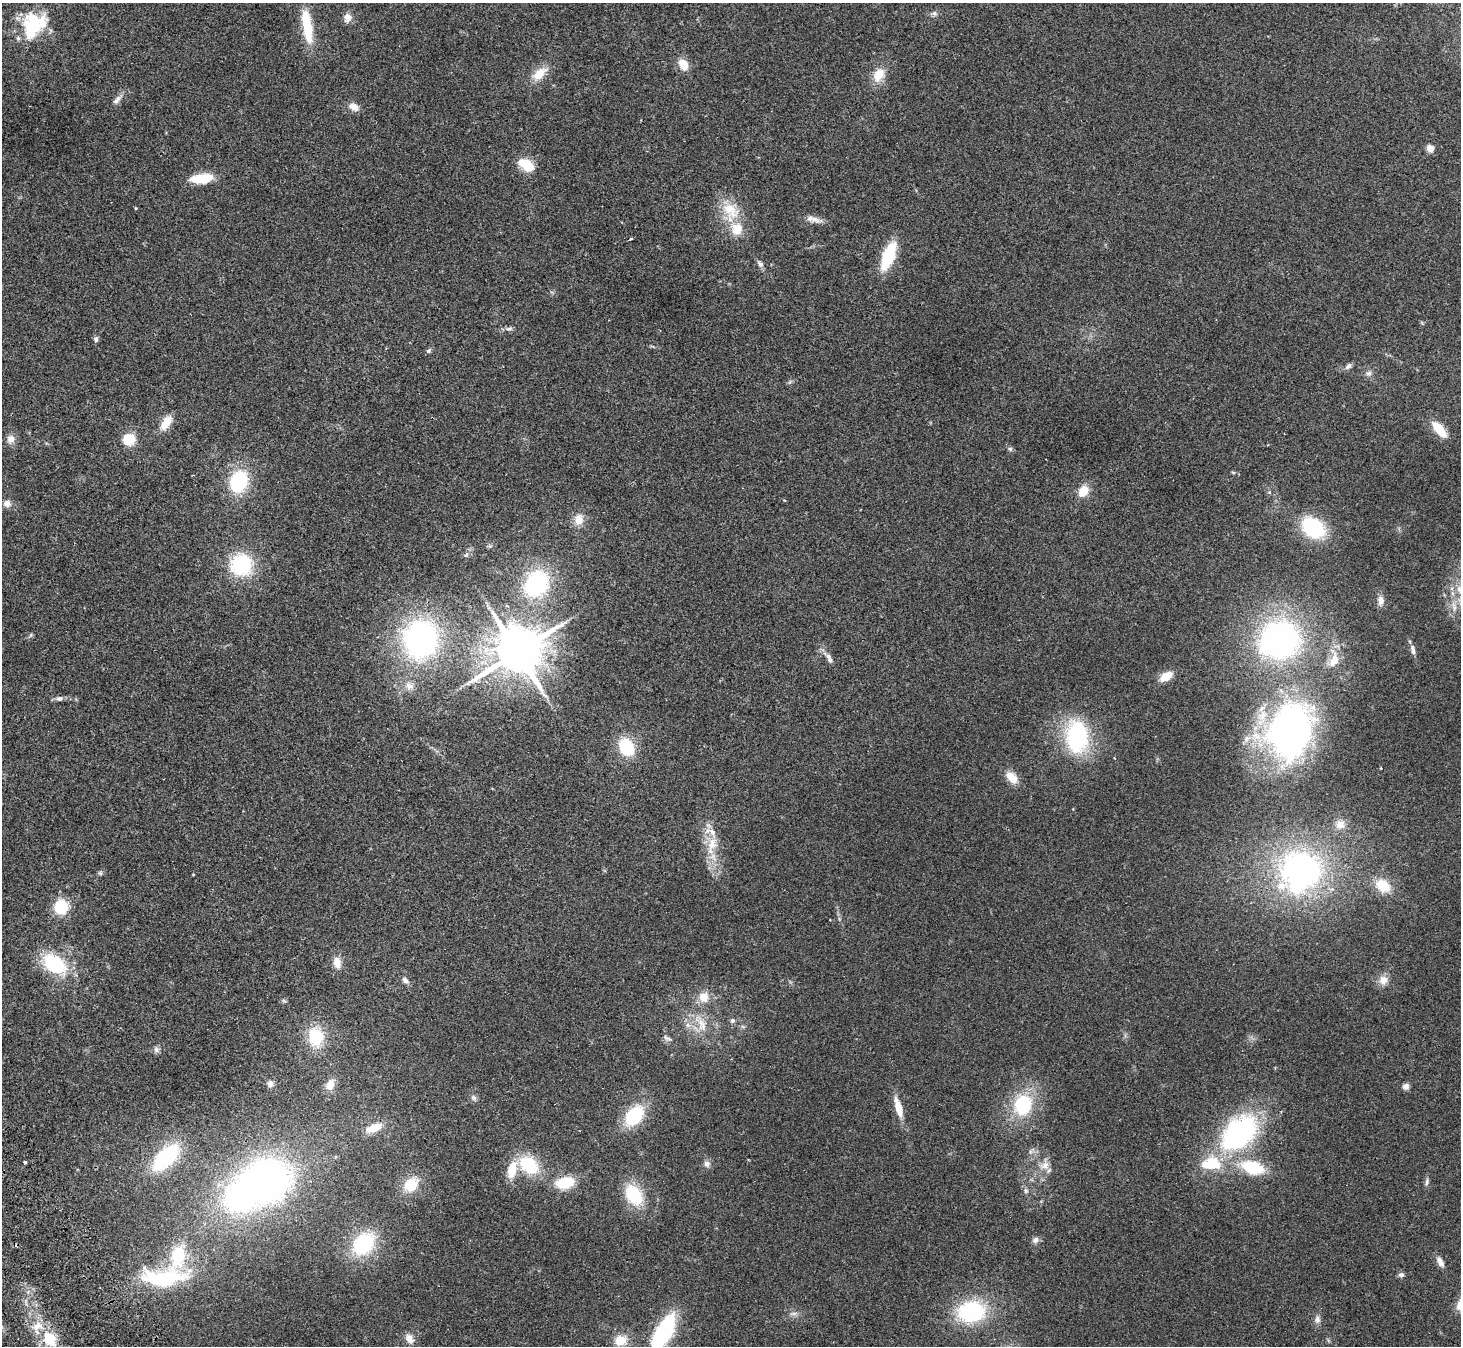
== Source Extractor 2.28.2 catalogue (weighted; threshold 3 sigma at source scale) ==
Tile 7 of 4 x 4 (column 3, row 2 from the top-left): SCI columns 2971-4429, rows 2885-4228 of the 5943 x 5903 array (HDU 1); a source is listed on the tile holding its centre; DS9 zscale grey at full resolution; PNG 1463 x 1348 px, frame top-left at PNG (2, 3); no overlay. Shown black and unused: <1% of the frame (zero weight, under 2 of 3 exposures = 3% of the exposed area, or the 3 px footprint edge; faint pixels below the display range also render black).
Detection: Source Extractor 2.28.2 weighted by HDU 2 'WHT'; one run over the whole footprint, this tile lists its part. Background 0.109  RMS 0.0092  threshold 0.0413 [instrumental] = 3 sigma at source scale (4.5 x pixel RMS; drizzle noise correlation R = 1.50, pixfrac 1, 0.05/0.05 arcsec/px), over >= 5 px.
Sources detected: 124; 6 inside a brighter object's white glare — not listed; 9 inside a brighter listed object's ellipse — not listed separately; the other 109 listed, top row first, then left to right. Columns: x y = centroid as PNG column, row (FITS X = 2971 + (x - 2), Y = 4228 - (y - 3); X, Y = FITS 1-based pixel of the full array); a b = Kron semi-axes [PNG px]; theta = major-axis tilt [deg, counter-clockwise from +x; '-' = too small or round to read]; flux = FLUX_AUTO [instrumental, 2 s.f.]
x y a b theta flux
934 13 7 7 - 2.4
348 17 11 9 87 6.4
307 25 39 11 -81 32
31 29 32 15 -80 39
683 64 12 9 -60 13
539 74 22 11 40 15
879 75 19 13 60 15
117 100 16 7 49 4.5
354 107 14 9 -27 6.4
1430 148 5 4 - 21
526 165 17 10 -37 23
202 178 24 9 6 26
135 208 5 3 - 0.71
730 210 29 20 -44 27
815 219 20 8 -17 6.5
631 239 3 3 - 1.3
888 256 21 9 69 60
760 264 9 7 -50 3.2
509 329 10 6 12 2.6
96 339 8 6 73 2.1
428 351 7 5 43 1.8
1348 366 11 6 42 2.7
1369 373 8 6 14 2.7
166 423 18 9 55 13
1439 429 16 7 -50 26
11 439 11 10 - 6.1
129 439 11 10 - 22
1010 449 6 5 - 1.8
1233 472 6 4 -3 1.1
239 481 19 15 71 65
1083 491 13 10 57 13
7 503 10 9 - 5.2
579 519 15 12 84 11
1313 528 22 16 -38 66
466 555 7 4 58 1.9
241 565 23 23 - 62
536 583 27 22 53 91
1460 590 17 9 -49 11
1381 600 12 8 -88 5.7
1454 607 14 6 -77 5.6
31 635 6 4 71 1.3
420 639 36 32 83 220
1280 640 39 35 19 250
517 652 14 12 30 5000
1413 652 9 6 -79 3.2
830 660 7 6 - 2.8
1334 660 26 12 74 16
1166 676 12 8 32 15
409 686 13 10 -52 6.7
59 698 9 6 12 3.2
1290 732 67 49 75 340
1077 737 31 21 -85 99
626 747 16 12 -61 43
1012 777 15 9 -49 13
1340 824 13 12 - 8.4
712 844 21 14 76 18
1301 869 44 38 3 250
100 873 6 6 - 1.6
193 875 4 3 - 0.6
1383 886 18 13 -34 22
61 907 12 12 - 35
830 920 3 2 - 0.72
337 962 14 9 -80 9.2
55 964 29 18 -35 57
405 980 10 7 -46 3.7
1383 980 13 12 - 7.9
704 997 11 11 - 12
284 1001 7 4 -19 1.3
732 1020 6 6 - 2.4
701 1024 27 12 -56 18
688 1025 7 6 - 3.2
315 1037 21 16 -82 37
667 1038 14 5 -27 2.9
156 1050 9 7 -40 3
270 1084 8 8 - 3.8
330 1085 14 10 61 9.2
1406 1086 8 7 - 3.6
473 1098 8 7 - 2.5
1023 1105 23 19 70 54
898 1107 19 7 -74 17
634 1116 23 15 51 45
374 1128 20 9 21 15
1238 1138 63 32 48 140
166 1157 26 13 44 89
25 1163 3 3 - 1.6
707 1164 9 8 - 3.9
529 1165 20 14 -40 44
1045 1165 13 12 - 8.4
512 1170 17 9 75 20
266 1180 46 40 7 350
1427 1182 11 5 81 2.6
565 1183 16 10 12 32
411 1185 18 13 39 23
1025 1190 7 7 - 2.4
634 1195 20 14 -56 45
1035 1240 9 7 37 3.6
363 1244 23 16 46 73
178 1256 31 17 81 45
1440 1262 14 7 -59 5.3
1401 1275 8 6 12 2.5
162 1278 55 21 4 89
971 1311 27 21 4 82
794 1313 10 5 0 2.7
1317 1319 11 7 -84 4
37 1326 15 9 18 9.7
664 1331 31 13 60 110
49 1339 7 6 - 42
409 1339 13 9 -56 6.8
620 1340 14 12 24 15
Isophote crosses this tile's border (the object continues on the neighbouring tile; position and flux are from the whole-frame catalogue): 2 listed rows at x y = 1460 590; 664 1331